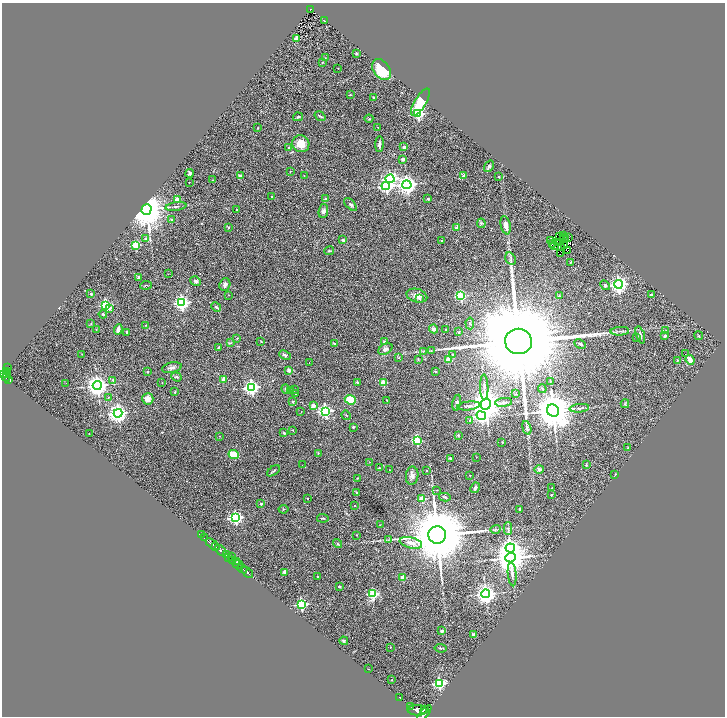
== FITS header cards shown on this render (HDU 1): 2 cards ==
NAXIS1  =                 1446
NAXIS2  =                 1428

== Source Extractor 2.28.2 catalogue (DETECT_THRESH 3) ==
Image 1446 x 1428 px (HDU 1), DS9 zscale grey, zoomed out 1/2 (1 PNG px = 2 x 2 image px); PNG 727 x 718 px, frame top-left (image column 2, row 1427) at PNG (2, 3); each listed source drawn as its Kron ellipse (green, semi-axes under 4 px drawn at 4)
Background 1.04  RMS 0.089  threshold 0.266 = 3 sigma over >= 5 px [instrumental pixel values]
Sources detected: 300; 47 cannot appear on this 1/2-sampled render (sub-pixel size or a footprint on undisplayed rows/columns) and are neither listed nor drawn; the other 253 listed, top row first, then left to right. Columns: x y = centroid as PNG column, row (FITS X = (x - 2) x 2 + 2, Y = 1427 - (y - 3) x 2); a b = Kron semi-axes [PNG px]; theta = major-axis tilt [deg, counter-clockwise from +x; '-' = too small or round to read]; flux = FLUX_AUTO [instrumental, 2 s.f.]
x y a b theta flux
311 9 3 2 - 64
324 21 2 2 - 11
297 38 2 2 - 450
357 53 4 3 - 18
325 58 2 2 - 7.2
322 62 2 2 - 14
338 68 2 1 - 4.6
382 70 12 8 -54 500
350 95 3 2 - 9.7
373 97 2 2 - 18
420 102 15 5 58 490
418 114 3 3 - 2200
320 116 6 2 -33 24
298 117 5 3 - 24
369 119 4 3 - 15
378 127 2 2 - 9.9
258 128 2 2 - 12
301 144 9 8 - 210
379 144 8 3 89 46
289 147 2 2 - 57
404 147 2 2 - 120
403 159 3 3 - 54
489 166 6 3 55 31
290 171 2 2 - 10
190 173 4 3 - 41
240 176 2 2 - 150
304 176 2 2 - 8.9
463 176 2 2 - 120
499 177 2 2 - 43
390 179 4 4 - 3500
213 180 3 2 - 8.5
189 182 2 1 - 15
407 185 4 4 - 9800
386 186 4 4 - 3200
272 197 2 2 - 13
177 199 2 2 - 240
326 199 2 2 - 82
428 199 4 3 - 26
350 204 8 3 -48 31
176 206 10 2 8 31
146 210 5 5 - 71000
237 210 2 2 - 48
323 211 7 4 80 61
172 220 2 2 - 20
481 223 5 4 - 27
506 225 9 5 -77 120
229 227 2 2 - 26
457 227 2 2 - 220
563 235 3 1 - 7.2
560 237 2 1 - 6.2
564 238 2 1 - 7.3
569 238 3 1 - 14
146 239 2 2 - 120
343 240 2 2 - 89
550 240 2 1 - 6.6
442 241 3 3 - 14
557 242 3 1 - 6.3
553 243 3 1 - 1.7
135 245 3 3 - 740
554 246 2 1 - 2
565 246 2 1 - 3.6
561 248 2 1 - 8.9
568 250 2 1 - 4.1
329 251 5 3 - 19
561 253 4 1 - 4.6
511 259 6 5 - 34
570 262 3 2 - 13
168 274 2 1 - 4
138 278 4 3 - 21
195 281 5 4 - 36
225 284 6 5 - 63
618 284 4 4 - 7900
146 285 6 3 6 16
605 285 5 4 - 30
91 294 2 2 - 28
229 295 2 2 - 5.4
651 295 3 3 - 26
417 296 10 6 -15 110
461 296 3 3 - 1600
559 296 3 3 - 11
420 299 3 3 - 24
182 303 4 4 - 4800
106 305 3 3 - 2000
216 307 5 3 - 25
110 308 2 2 - 90
103 314 4 3 - 19
91 323 3 2 - 10
470 323 6 4 -85 28
146 326 4 2 - 12
118 329 5 3 - 130
434 329 4 4 - 74
96 330 3 2 - 8.9
446 330 2 2 - 15
620 331 9 2 3 34
666 331 3 3 - 13
127 332 2 2 - 61
459 332 3 2 - 16
640 335 9 3 -73 49
665 336 2 2 - 120
699 336 4 3 - 16
637 337 2 2 - 7.9
237 338 3 2 - 10
261 341 3 2 - 8.7
519 341 13 12 - 560000
384 342 3 3 - 54
231 343 4 3 - 18
334 344 3 3 - 15
580 344 6 3 -27 40
219 347 3 2 - 13
385 349 8 5 30 62
431 350 4 2 - 15
424 351 3 2 - 8.8
82 354 3 2 - 9.4
452 354 3 2 - 15
686 354 2 1 - 29
285 355 6 3 -24 42
398 358 4 2 - 8
418 360 4 2 - 15
448 360 2 2 - 350
677 360 2 2 - 14
690 360 5 4 - 120
309 363 2 2 - 6.9
8 367 2 1 - 50
172 368 10 5 12 68
289 370 2 2 - 220
7 371 4 3 - 450
148 372 2 2 - 15
435 372 2 2 - 44
6 373 4 1 - 260
3 374 3 2 - 570
6 377 4 2 - 370
177 377 5 3 - 21
8 379 3 2 - 200
224 379 3 3 - 110
113 380 4 3 - 60
550 381 3 2 - 6.7
162 382 2 2 - 5.5
357 382 2 2 - 54
66 383 2 1 - 7.2
383 383 3 2 - 490
97 385 4 4 - 15000
251 387 4 4 - 5100
484 387 12 3 -88 57
286 389 5 3 - 23
542 389 4 3 - 18
294 390 2 2 - 12
290 391 3 1 - 6.4
175 392 3 3 - 13
296 393 2 2 - 31
516 394 3 2 - 9.9
108 397 3 2 - 8.9
148 399 6 5 - 94
350 400 5 4 - 390
387 400 2 2 - 28
293 401 2 2 - 85
504 402 8 4 6 47
457 403 8 4 78 50
486 404 5 5 - 38000
625 404 4 3 - 18
313 406 2 2 - 220
469 406 11 4 7 58
579 408 9 3 6 34
325 411 4 4 - 4300
553 411 6 5 - 69000
301 412 2 1 - 6
118 413 4 4 - 9500
346 415 5 2 - 12
481 416 5 4 - 3600
470 420 3 3 - 30
353 427 2 2 - 49
527 428 7 3 -73 33
293 430 2 2 - 13
284 433 4 3 - 21
89 434 2 2 - 5.1
458 435 2 2 - 41
219 436 2 2 - 11
417 441 4 3 - 850
502 442 3 2 - 8.3
628 448 4 3 - 13
318 453 4 3 - 20
234 454 5 3 - 440
476 457 2 2 - 5.5
450 458 2 2 - 86
370 462 3 2 - 5.2
302 465 2 1 - 24
586 465 2 2 - 30
379 468 2 2 - 24
539 469 4 4 - 49
389 470 2 2 - 5.8
426 470 2 1 - 5.7
273 471 7 2 36 20
615 474 2 2 - 11
470 475 2 2 - 11
412 476 9 6 81 80
357 478 2 2 - 7.2
475 488 5 3 - 37
552 488 2 2 - 8.5
437 490 2 2 - 7.2
356 492 3 2 - 10
551 495 2 2 - 27
445 497 5 2 - 20
307 498 2 2 - 15
422 499 2 2 - 370
261 504 2 2 - 39
355 506 2 2 - 6.2
284 509 5 1 - 9.9
520 509 2 2 - 28
235 518 4 4 - 4000
323 518 6 3 -5 17
380 525 3 2 - 6.4
508 528 6 3 90 26
495 529 5 2 - 17
201 535 2 1 - 67
357 535 2 1 - 8.8
437 535 9 8 - 190000
205 538 2 1 - 190
388 540 4 2 - 13
411 543 11 5 -13 110
213 544 8 2 -37 1900
338 544 5 3 - 17
216 547 2 2 - 710
510 548 4 4 - 6800
221 551 6 3 -45 4200
227 554 3 3 - 910
232 556 3 1 - 180
229 558 3 2 - 400
511 558 5 4 - 43000
232 561 4 3 - 700
236 562 3 2 - 550
238 564 5 2 - 380
242 569 5 2 - 2200
247 572 6 2 -41 1700
284 572 2 2 - 150
512 574 12 3 -85 62
318 576 2 2 - 8.9
403 578 2 2 - 260
339 586 2 2 - 17
373 594 3 3 - 1400
486 594 4 4 - 12000
301 604 3 3 - 2400
442 631 2 2 - 130
474 635 4 3 - 54
344 641 4 4 - 21
390 647 3 2 - 7.6
441 648 6 2 -6 24
368 669 2 1 - 8
391 680 2 2 - 13
439 683 4 3 - 2400
400 697 2 1 - 11
410 706 2 1 - 100
417 710 9 5 -2 7400
425 710 3 2 - 1100
424 713 10 3 50 650
At the frame edge (FLAGS 8, measured only in part): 1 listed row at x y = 424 713
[47 sub-pixel or undisplayed-footprint detections neither listed nor drawn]